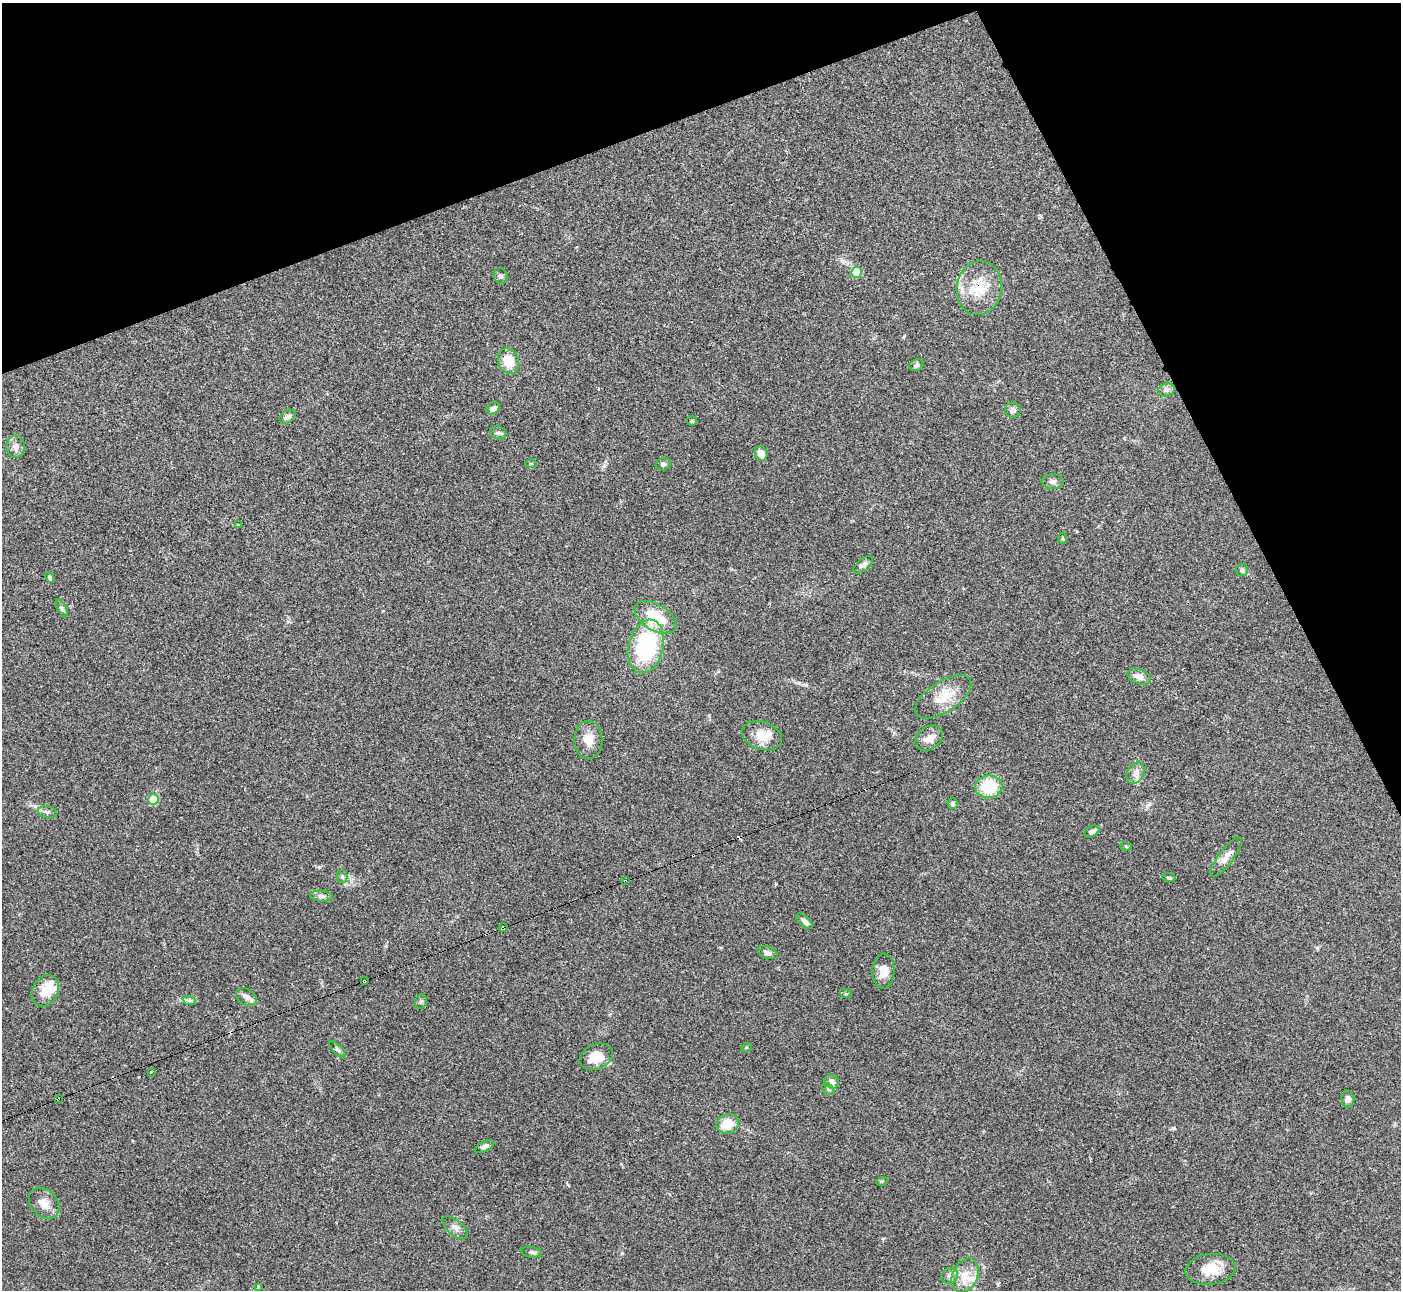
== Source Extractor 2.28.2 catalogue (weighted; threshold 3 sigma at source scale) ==
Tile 3 of 4 x 4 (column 3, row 1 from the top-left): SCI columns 2802-4200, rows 4017-5304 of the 5600 x 5588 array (HDU 1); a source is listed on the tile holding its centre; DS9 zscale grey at full resolution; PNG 1403 x 1292 px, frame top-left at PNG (2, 3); each listed source drawn as its Kron ellipse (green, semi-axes under 4 px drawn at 4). Shown black and unused: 20% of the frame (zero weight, under 3 of 4 exposures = <1% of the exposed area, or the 3 px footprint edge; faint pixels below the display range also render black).
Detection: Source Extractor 2.28.2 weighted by HDU 2 'WHT'; one run over the whole footprint, this tile lists its part. Background 0.0513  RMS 0.0052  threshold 0.0234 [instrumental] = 3 sigma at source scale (4.5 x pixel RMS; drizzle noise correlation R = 1.50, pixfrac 1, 0.05/0.05 arcsec/px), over >= 5 px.
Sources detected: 80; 5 cosmic-ray / hot-pixel residue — neither listed nor drawn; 6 inside a brighter listed object's ellipse — not listed separately; the other 69 listed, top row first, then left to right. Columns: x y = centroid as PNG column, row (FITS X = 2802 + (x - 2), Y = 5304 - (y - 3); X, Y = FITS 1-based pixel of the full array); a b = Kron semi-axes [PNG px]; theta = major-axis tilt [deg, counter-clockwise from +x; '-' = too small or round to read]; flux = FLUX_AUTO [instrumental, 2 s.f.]
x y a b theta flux
857 272 5 5 - 11
500 276 8 7 - 1.4
979 288 27 22 81 16
508 361 13 10 -71 9.5
916 365 7 5 22 1.1
1166 390 8 6 15 1.8
493 408 7 5 30 2.5
1013 410 7 7 - 1.9
288 417 8 6 34 2.1
692 421 5 5 - 0.66
498 433 8 6 -14 1.5
16 447 11 9 -87 3.1
761 453 7 6 - 4.8
531 464 5 3 - 0.52
663 464 7 6 - 1.2
1053 482 11 7 0 1.9
239 525 4 3 - 3.2
1063 538 5 3 - 0.54
863 565 11 6 38 2
1242 570 6 6 - 1
50 577 5 3 - 0.79
62 608 10 4 -61 1.1
655 617 23 13 -31 20
646 646 27 17 76 46
1139 677 12 7 -20 3.4
943 697 32 15 33 12
762 736 20 14 -18 8.3
929 738 15 11 36 4.6
588 740 19 14 88 6.8
1136 773 11 8 60 3
989 787 13 11 2 18
154 799 5 5 - 19
952 803 5 5 - 1.2
47 812 9 5 -9 1.6
1092 832 8 5 28 2
1126 846 6 4 -19 0.54
1226 857 24 7 53 4.3
342 876 6 5 - 1
1169 877 7 3 -10 0.65
625 881 4 2 - 0.6
321 896 11 5 -4 1.7
805 921 10 5 -42 1.5
503 928 4 3 - 2.7
768 953 10 5 -22 2
883 971 17 11 87 5.7
364 981 4 3 - 1.8
45 991 16 13 63 8.7
846 994 6 3 -18 0.57
246 997 11 7 -30 2.4
189 1000 7 4 -18 1.1
421 1001 7 5 76 1.1
746 1048 5 3 - 0.53
337 1049 10 4 -45 1.4
596 1057 17 12 23 8.1
151 1072 3 3 - 0.85
831 1082 7 6 - 2.2
828 1089 6 5 - 0.86
58 1099 3 2 - 0.55
1348 1099 8 6 -84 2.2
728 1124 11 9 24 9.7
484 1147 10 5 24 1.8
882 1181 6 3 17 0.55
44 1203 17 13 -46 5.5
455 1228 15 7 -40 2.7
532 1252 10 5 -9 1.1
1211 1269 25 15 6 11
965 1275 18 12 65 8
950 1276 8 7 - 2.1
259 1288 3 3 - 5.6
Overlapping masked pixels (flux is a lower limit): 5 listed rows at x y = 979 288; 625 881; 503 928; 364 981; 58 1099
Unlisted compact peaks at least as high as the median listed source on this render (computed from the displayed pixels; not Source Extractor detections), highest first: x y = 806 685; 622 1253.